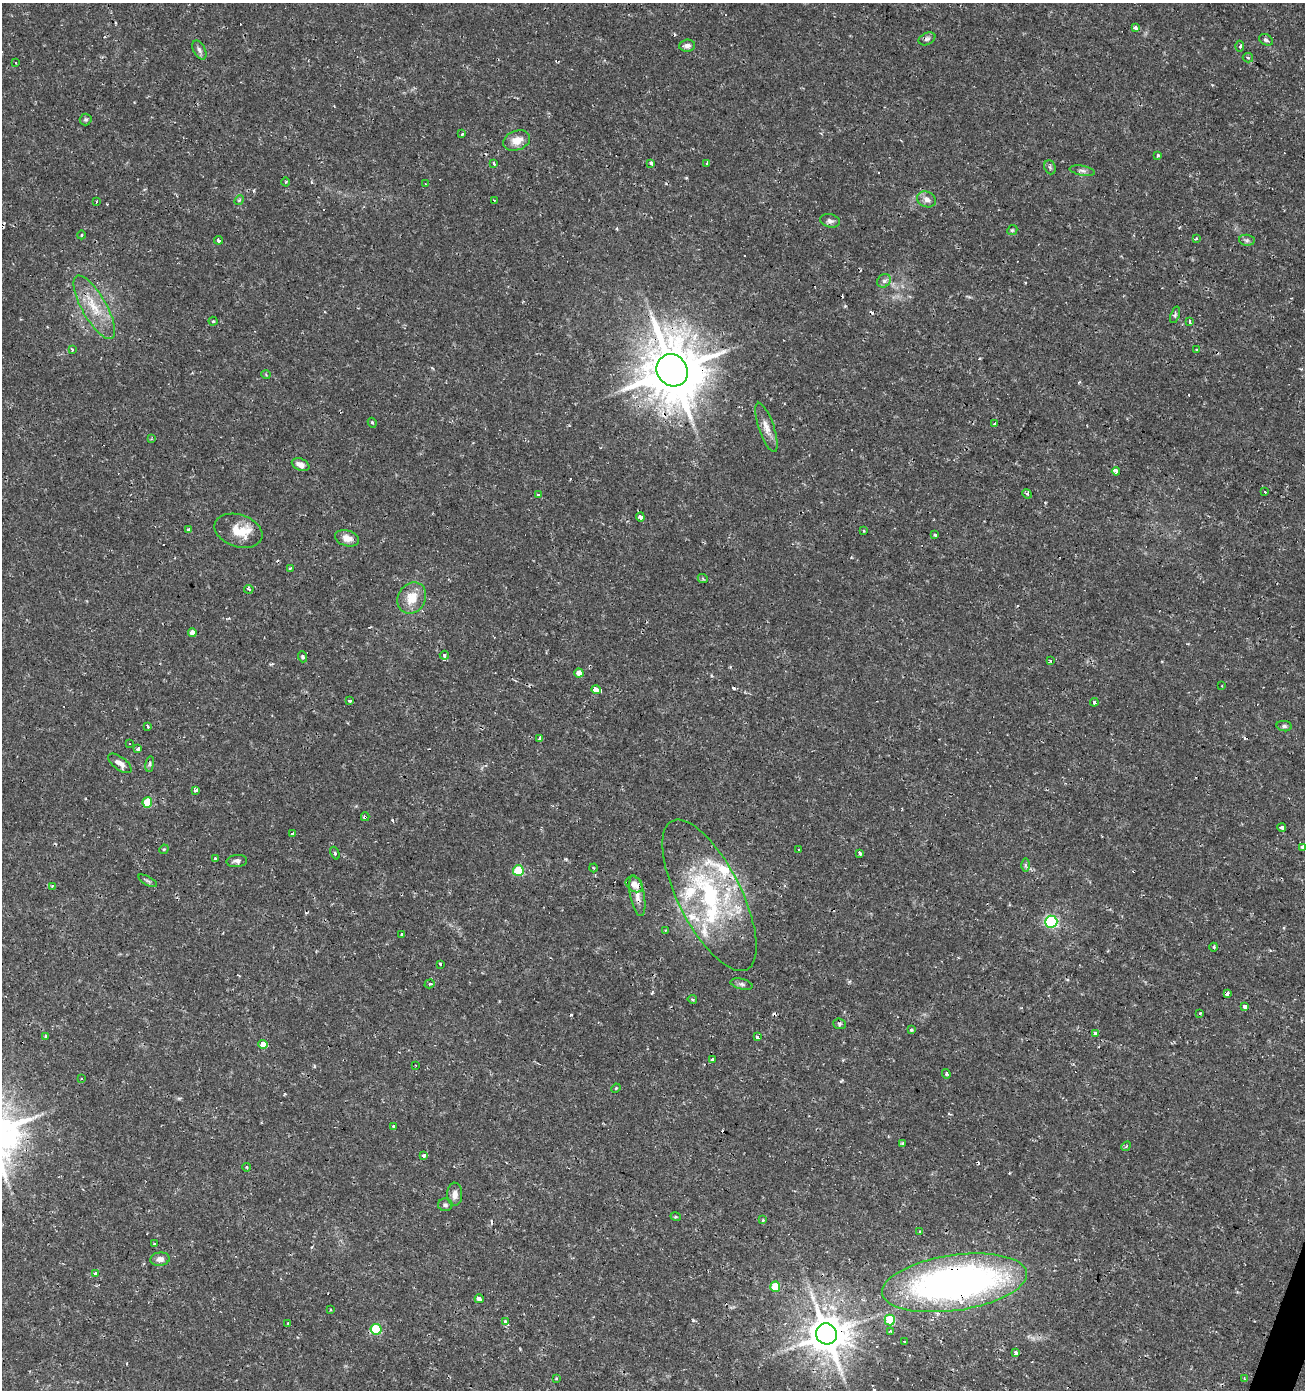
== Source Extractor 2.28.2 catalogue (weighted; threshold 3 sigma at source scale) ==
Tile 6 of 4 x 4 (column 2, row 2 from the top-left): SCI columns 1575-2877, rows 2777-4164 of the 5688 x 5556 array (HDU 1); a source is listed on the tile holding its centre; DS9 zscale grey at full resolution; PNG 1307 x 1392 px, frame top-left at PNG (2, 3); each listed source drawn as its Kron ellipse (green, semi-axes under 4 px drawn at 4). Shown black and unused: <1% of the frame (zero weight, under 2 of 3 exposures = <1% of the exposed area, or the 3 px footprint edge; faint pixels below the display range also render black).
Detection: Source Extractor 2.28.2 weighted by HDU 2 'WHT'; one run over the whole footprint, this tile lists its part. Background 0.0153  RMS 0.0019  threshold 0.00852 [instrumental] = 3 sigma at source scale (4.5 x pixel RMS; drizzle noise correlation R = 1.50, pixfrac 1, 0.0396/0.0396 arcsec/px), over >= 5 px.
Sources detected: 177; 26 cosmic-ray / hot-pixel residue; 1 long thin detection or spike segment (spike, bleed or trail) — neither listed nor drawn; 8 inside a brighter listed object's ellipse — not listed separately; the other 142 listed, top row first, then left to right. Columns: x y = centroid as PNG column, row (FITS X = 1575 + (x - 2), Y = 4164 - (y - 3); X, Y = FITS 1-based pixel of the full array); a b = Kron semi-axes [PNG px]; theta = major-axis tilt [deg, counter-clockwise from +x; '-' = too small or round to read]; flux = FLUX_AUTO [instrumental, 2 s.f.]
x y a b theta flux
1135 27 4 3 - 2.5
927 39 9 6 26 0.54
1266 40 7 5 -29 0.42
687 46 8 6 6 0.82
1240 46 5 3 - 0.27
199 50 10 6 -61 0.63
1248 58 5 4 - 0.31
16 63 3 3 - 0.91
86 119 6 6 - 0.37
462 134 3 3 - 0.77
517 140 14 9 21 2.4
1158 155 3 3 - 0.57
493 163 4 3 - 0.73
651 163 4 3 - 0.44
706 163 4 3 - 0.21
1050 167 7 5 -69 0.41
1082 171 13 5 -10 0.61
286 182 4 3 - 0.17
426 184 3 2 - 0.13
927 199 10 7 -25 1.1
239 200 5 4 - 0.22
494 200 3 2 - 0.18
96 202 4 2 - 0.2
830 221 10 6 -14 0.65
1012 230 5 4 - 0.24
81 235 4 3 - 0.18
1197 239 4 3 - 0.32
219 240 4 3 - 0.61
1247 240 8 5 -7 0.44
884 281 7 6 - 0.6
94 307 36 12 -60 5.5
1175 315 9 4 72 0.34
213 321 4 4 - 0.25
1190 321 4 3 - 0.29
72 350 4 3 - 0.4
1197 350 4 3 - 0.2
672 370 17 15 -53 1300
266 375 4 3 - 0.19
372 423 5 4 - 0.24
995 424 3 3 - 1.3
766 427 26 7 -71 1.9
151 439 4 2 - 0.19
301 465 9 6 -24 1.2
1116 471 4 3 - 3.7
1264 492 3 3 - 0.75
1027 494 5 4 - 0.3
538 495 4 3 - 0.76
640 517 4 4 - 1.7
188 529 4 3 - 0.38
238 531 24 16 -18 3.9
864 531 3 2 - 0.16
935 535 3 3 - 0.34
347 538 12 8 -16 1.6
290 568 3 3 - 0.24
703 579 5 3 - 0.25
249 589 5 3 - 0.3
412 598 16 13 59 3.3
192 632 4 4 - 0.99
444 655 4 4 - 0.54
303 657 5 4 - 0.45
1050 661 3 3 - 0.33
579 673 4 4 - 1.8
1222 686 3 2 - 0.19
596 690 5 3 - 150
350 701 4 3 - 0.31
1094 702 4 3 - 0.74
147 726 3 3 - 0.72
1284 726 7 5 -10 0.41
540 739 4 3 - 0.94
129 743 3 3 - 2
138 749 4 3 - 0.61
120 763 14 6 -37 1.3
150 764 8 4 82 0.33
196 790 4 3 - 1.1
147 802 5 5 - 5.7
365 817 4 4 - 0.38
1282 828 4 3 - 0.51
293 834 4 4 - 0.62
1302 847 4 3 - 0.53
164 849 5 4 - 0.19
799 850 3 2 - 0.21
335 853 7 4 -68 0.33
860 853 3 3 - 1.1
215 859 3 3 - 1.1
237 861 10 6 5 0.72
1025 865 7 4 -90 0.37
593 868 4 3 - 0.16
518 871 5 5 - 8.9
148 881 10 3 -29 0.36
634 884 9 7 -35 1.9
52 886 4 4 - 0.17
709 895 83 31 -63 29
637 896 21 7 -79 1.7
1051 922 6 6 - 23
665 930 4 4 - 0.19
402 934 4 3 - 0.61
1214 947 4 3 - 0.29
440 964 4 3 - 1.6
430 984 5 4 - 0.31
741 984 11 5 -13 0.58
1227 993 3 3 - 1.9
692 999 5 3 - 0.32
1245 1006 4 3 - 1.4
1200 1013 3 3 - 0.4
839 1024 6 5 - 0.39
911 1030 4 3 - 0.25
1096 1034 4 3 - 0.93
46 1036 3 3 - 0.53
757 1037 3 3 - 2.2
263 1044 4 3 - 100
712 1059 4 3 - 1.2
416 1065 3 3 - 0.19
946 1074 5 4 - 0.25
81 1078 3 3 - 0.7
616 1088 5 3 - 0.21
394 1126 4 3 - 0.21
903 1144 4 3 - 0.43
1126 1146 5 4 - 0.24
424 1155 3 3 - 1.2
247 1167 4 3 - 0.25
455 1194 11 7 89 1.2
445 1205 7 6 - 0.46
676 1217 5 3 - 0.24
763 1220 4 4 - 0.29
920 1232 3 2 - 0.17
154 1244 3 3 - 3.1
160 1259 10 6 6 0.92
96 1274 3 3 - 0.97
954 1283 73 27 8 93
775 1287 5 5 - 4.6
479 1299 4 3 - 3.5
330 1310 3 2 - 0.15
890 1320 5 5 - 7.6
505 1321 3 3 - 0.99
288 1324 4 3 - 0.23
376 1329 5 5 - 7.7
891 1331 3 3 - 1.3
826 1334 11 10 - 580
905 1342 3 3 - 0.59
1016 1353 4 3 - 0.57
557 1378 3 3 - 0.29
1244 1378 4 3 - 0.18
Overlapping masked pixels (flux is a lower limit): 7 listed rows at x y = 672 370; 365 817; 634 884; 709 895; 637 896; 954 1283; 826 1334